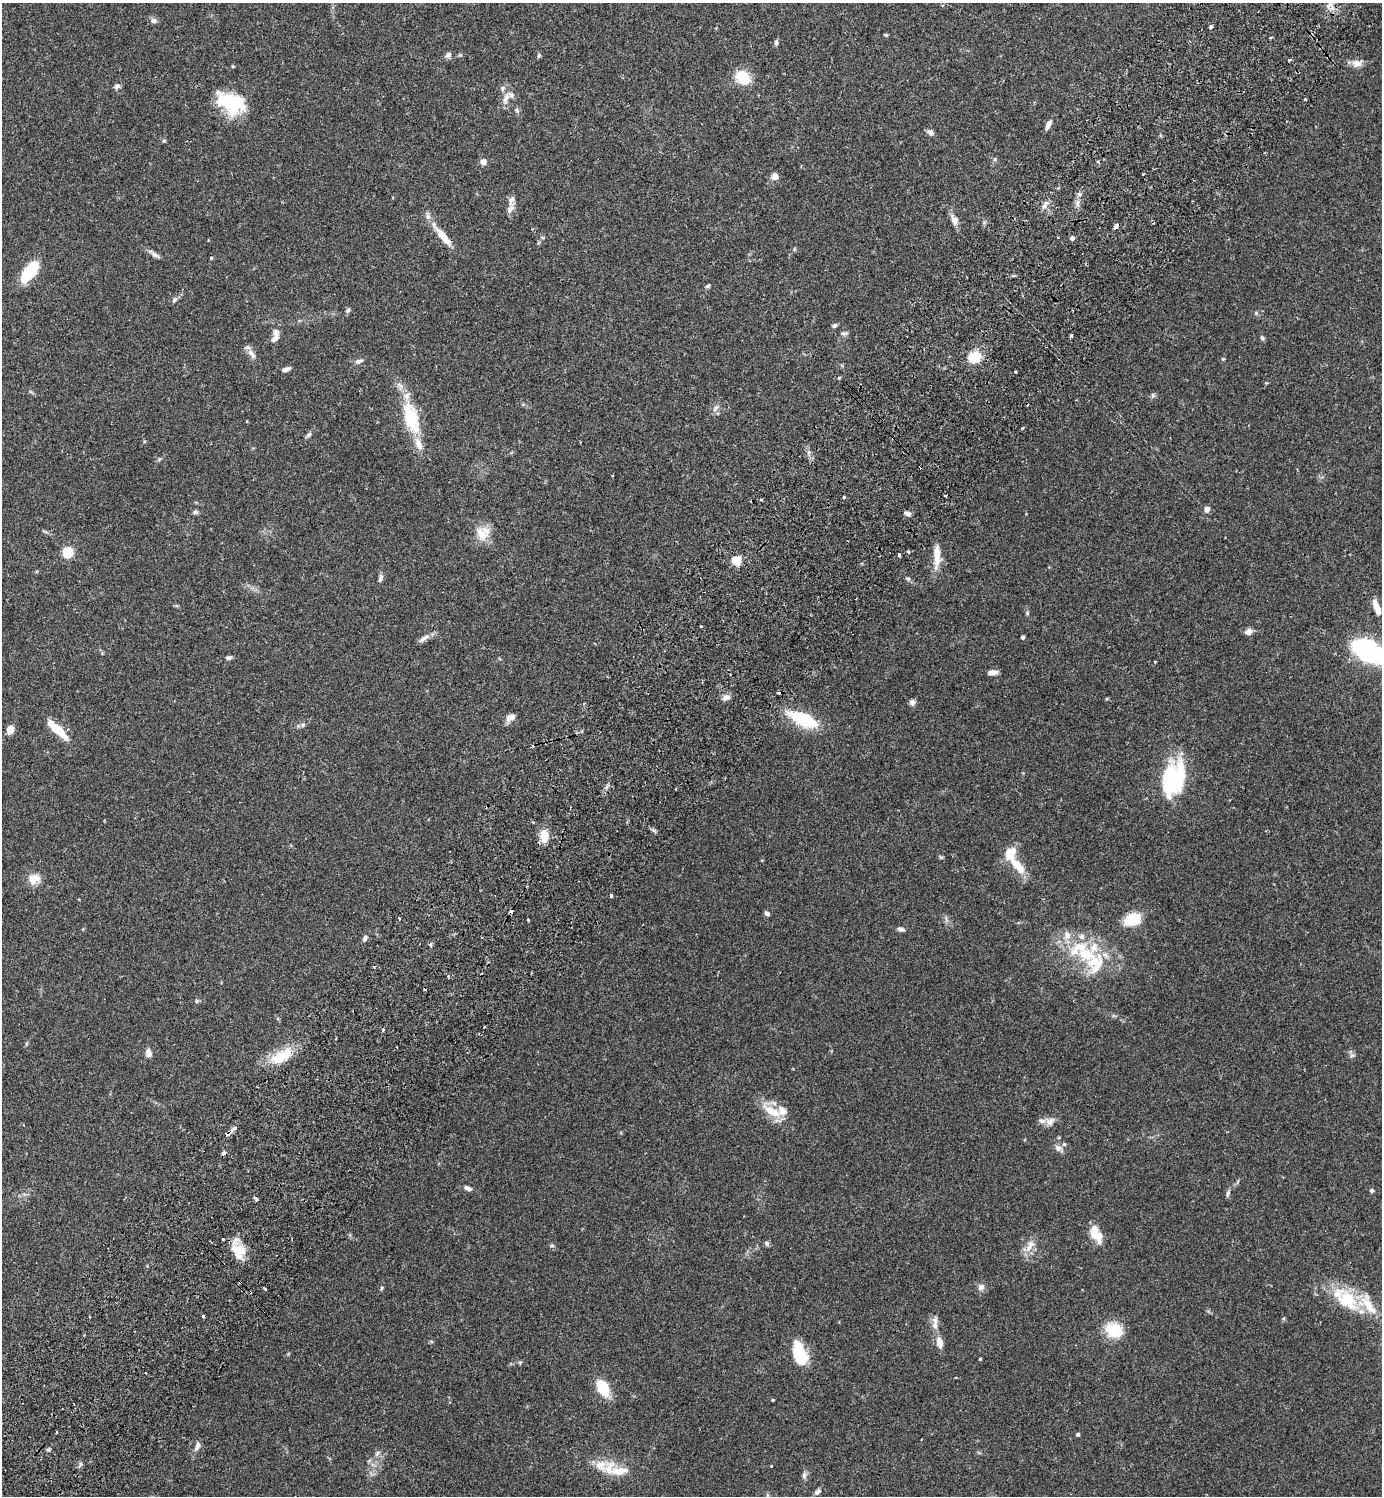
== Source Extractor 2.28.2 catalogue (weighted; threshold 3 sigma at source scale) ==
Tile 10 of 4 x 4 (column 2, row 3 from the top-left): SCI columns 1725-3104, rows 1537-3030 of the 6070 x 6063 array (HDU 1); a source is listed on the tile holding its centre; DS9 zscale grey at full resolution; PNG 1384 x 1498 px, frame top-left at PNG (2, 3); no overlay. Shown black and unused: <1% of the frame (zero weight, under 2 of 3 exposures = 3% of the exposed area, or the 3 px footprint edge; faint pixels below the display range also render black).
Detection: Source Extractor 2.28.2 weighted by HDU 2 'WHT'; one run over the whole footprint, this tile lists its part. Background 0.0961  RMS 0.0058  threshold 0.026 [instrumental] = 3 sigma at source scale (4.5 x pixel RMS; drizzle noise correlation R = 1.50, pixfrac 1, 0.05/0.05 arcsec/px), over >= 5 px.
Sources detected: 178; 3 inside a brighter object's white glare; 10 cosmic-ray / hot-pixel residue — not listed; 20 inside a brighter listed object's ellipse — not listed separately; the other 145 listed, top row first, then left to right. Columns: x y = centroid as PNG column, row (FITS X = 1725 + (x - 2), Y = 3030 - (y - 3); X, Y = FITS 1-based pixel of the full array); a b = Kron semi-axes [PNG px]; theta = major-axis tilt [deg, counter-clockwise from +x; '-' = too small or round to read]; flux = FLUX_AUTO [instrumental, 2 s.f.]
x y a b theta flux
1330 4 6 5 - 4.6
153 21 10 7 -4 1.9
1211 27 4 3 - 2.6
886 35 5 4 - 0.62
776 43 7 5 87 1.3
448 55 8 7 - 1.8
539 55 6 5 - 1
1289 60 5 3 - 0.86
1357 63 14 10 6 4.1
233 66 4 4 - 0.57
742 77 13 11 -39 18
117 86 8 6 24 1.9
502 88 8 7 - 1.6
506 98 21 7 67 4.2
1305 99 3 3 - 1.1
231 103 32 20 -25 32
517 110 7 5 -69 1.2
1048 124 12 5 64 2.9
930 132 9 6 -30 2.1
164 141 5 5 - 0.75
995 159 6 5 - 0.94
483 162 5 4 - 5.9
775 176 9 9 - 3.1
1077 203 10 6 89 2.5
1045 205 13 5 58 2.5
510 209 14 7 64 3
954 220 16 8 -62 3.8
1116 226 6 3 49 5.8
443 236 36 8 -51 11
543 238 6 4 -17 0.76
1072 238 4 4 - 2
794 249 6 4 90 0.62
154 254 18 5 -32 2.5
211 258 4 3 - 0.56
29 272 23 11 52 21
708 286 6 5 - 1
174 300 9 6 57 1.5
348 310 7 6 - 1.2
1256 313 5 4 - 0.74
834 325 7 5 23 1.2
276 333 12 8 84 3.2
844 333 12 4 3 1.2
1071 336 3 3 - 1.2
1262 338 7 4 -60 1
252 354 17 7 -55 3.4
974 357 12 10 16 15
1223 359 4 4 - 0.58
359 361 10 6 18 2
286 369 9 5 22 2.4
1015 372 3 2 - 0.8
839 378 4 4 - 0.55
400 386 13 8 -70 3.6
31 392 6 4 -19 0.74
1153 396 9 4 89 0.99
716 408 12 6 53 2.1
411 417 28 12 -74 34
1022 428 4 3 - 0.62
309 435 10 5 44 1.4
844 497 3 3 - 1.1
761 499 4 3 - 0.69
1207 509 7 6 - 2.5
195 512 8 5 7 1.3
908 514 8 5 -19 2.2
483 533 19 18 - 9.6
67 552 5 5 - 44
909 552 4 3 - 1.2
899 555 4 3 - 1.4
937 555 30 9 -89 8.7
736 560 5 5 - 26
380 578 11 6 77 1.7
908 579 6 5 - 0.92
1377 607 14 6 -69 7.6
1027 613 7 5 -72 0.89
701 627 3 3 - 1
1248 632 8 6 23 3.5
1023 637 4 3 - 1.3
424 638 17 6 35 3.1
1367 650 22 13 -32 140
228 658 7 5 13 1.6
1155 662 3 2 - 0.4
992 672 10 5 8 3.3
726 697 11 7 26 2.8
912 702 7 6 - 2.3
511 718 12 7 31 4
803 720 32 13 -25 30
303 725 6 5 - 1.2
10 730 8 6 68 5.8
58 730 26 8 -44 15
1171 778 41 24 85 48
653 830 7 4 -19 1.1
544 836 14 8 -89 9.8
1010 853 12 9 54 12
941 857 7 5 -29 0.78
1017 865 27 10 -47 11
34 879 14 11 4 7.5
611 896 3 3 - 2.5
511 911 4 3 - 2.6
767 913 6 4 -46 1.8
399 918 3 3 - 0.81
1134 919 12 11 - 16
528 920 3 3 - 0.73
900 929 9 5 -8 1.7
365 938 9 5 63 1.6
1086 954 34 21 -13 29
197 1001 6 5 - 0.92
383 1030 3 3 - 0.99
148 1053 10 7 -83 3.1
281 1056 31 13 30 17
1352 1056 9 4 19 1.1
772 1112 33 11 -33 12
1050 1121 12 11 - 3.8
235 1128 5 4 - 2.1
228 1133 14 4 39 2
1058 1148 10 8 -23 2.8
468 1188 10 5 -25 2.3
1372 1191 5 5 - 1
1228 1193 10 5 65 1.5
256 1198 6 3 -36 1.8
1098 1236 14 10 -81 7.7
223 1239 3 2 - 0.74
767 1243 7 6 - 1.1
1031 1244 12 9 17 4.2
552 1245 6 5 - 1
239 1251 19 17 -60 12
981 1287 8 7 - 2.7
382 1288 6 4 54 0.8
265 1289 3 3 - 4.3
1347 1300 35 23 -43 27
935 1325 10 8 -86 3.1
1113 1330 8 7 - 37
940 1342 15 8 -78 5.1
800 1354 25 13 -71 24
980 1359 4 3 - 0.52
520 1362 6 4 69 0.75
602 1387 16 9 -60 20
773 1400 3 3 - 0.63
1078 1435 4 4 - 1.3
197 1446 15 6 71 2.6
48 1450 6 4 1 0.91
377 1453 9 5 63 1.6
80 1464 6 4 -73 1.1
600 1465 21 17 -22 9.7
771 1466 3 3 - 0.38
804 1475 10 6 77 1.9
817 1492 9 6 39 2.3
Overlapping masked pixels (flux is a lower limit): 4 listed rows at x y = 1116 226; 974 357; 511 911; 228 1133
Isophote crosses this tile's border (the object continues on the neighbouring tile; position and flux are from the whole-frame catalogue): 2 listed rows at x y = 1330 4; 1367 650